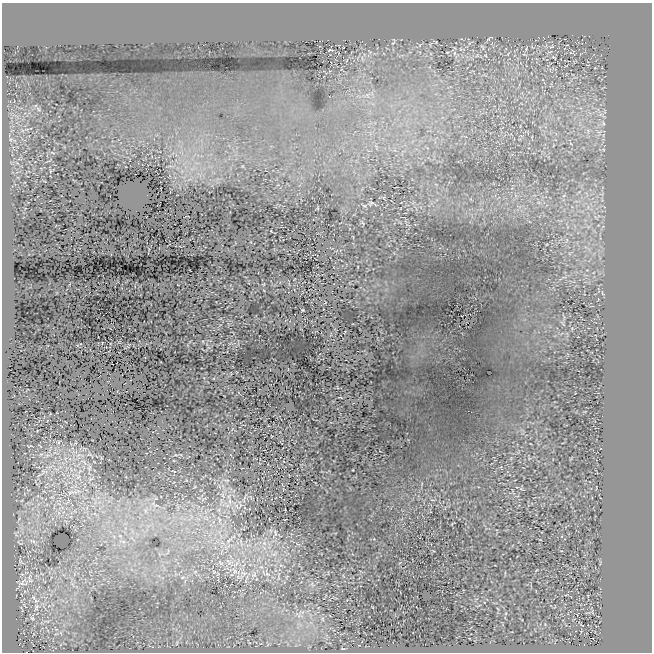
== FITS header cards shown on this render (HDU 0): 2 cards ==
NAXIS1  =                  650
NAXIS2  =                  650

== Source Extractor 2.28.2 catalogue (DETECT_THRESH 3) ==
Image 650 x 650 px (HDU 0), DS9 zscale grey, 1 PNG px = 1 image px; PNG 654 x 654 px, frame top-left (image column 1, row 650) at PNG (2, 3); no overlay
Background 258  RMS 16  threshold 49.5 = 3 sigma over >= 5 px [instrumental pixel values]
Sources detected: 31; all 31 listed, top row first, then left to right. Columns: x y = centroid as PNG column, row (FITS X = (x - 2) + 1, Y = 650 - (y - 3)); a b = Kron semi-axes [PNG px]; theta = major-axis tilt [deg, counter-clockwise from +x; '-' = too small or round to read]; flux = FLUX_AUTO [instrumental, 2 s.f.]
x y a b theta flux
482 47 9 3 -45 1300
330 50 5 2 - 930
447 52 5 3 - 860
454 53 7 4 89 2500
553 57 7 3 -31 1300
38 109 6 4 -70 1900
603 123 6 4 -71 1600
11 139 6 4 44 2300
59 442 6 4 70 1400
84 462 9 3 -58 3100
89 468 9 5 82 3300
44 471 11 7 -5 5600
78 477 8 6 43 4100
73 492 27 5 10 11000
230 501 7 4 -89 2600
219 519 11 5 -65 3200
275 533 10 4 -89 2500
229 540 12 5 39 4600
33 541 10 4 -22 3100
123 541 7 4 -19 2700
229 561 14 6 -28 7200
220 563 9 6 -53 3700
235 571 10 6 -48 5700
243 573 11 5 -22 5400
267 574 8 5 -44 3100
22 583 16 10 36 9000
72 584 9 5 -57 3700
33 597 8 5 -59 3300
36 607 12 6 72 6200
32 618 8 5 -36 2400
177 643 8 4 82 2300